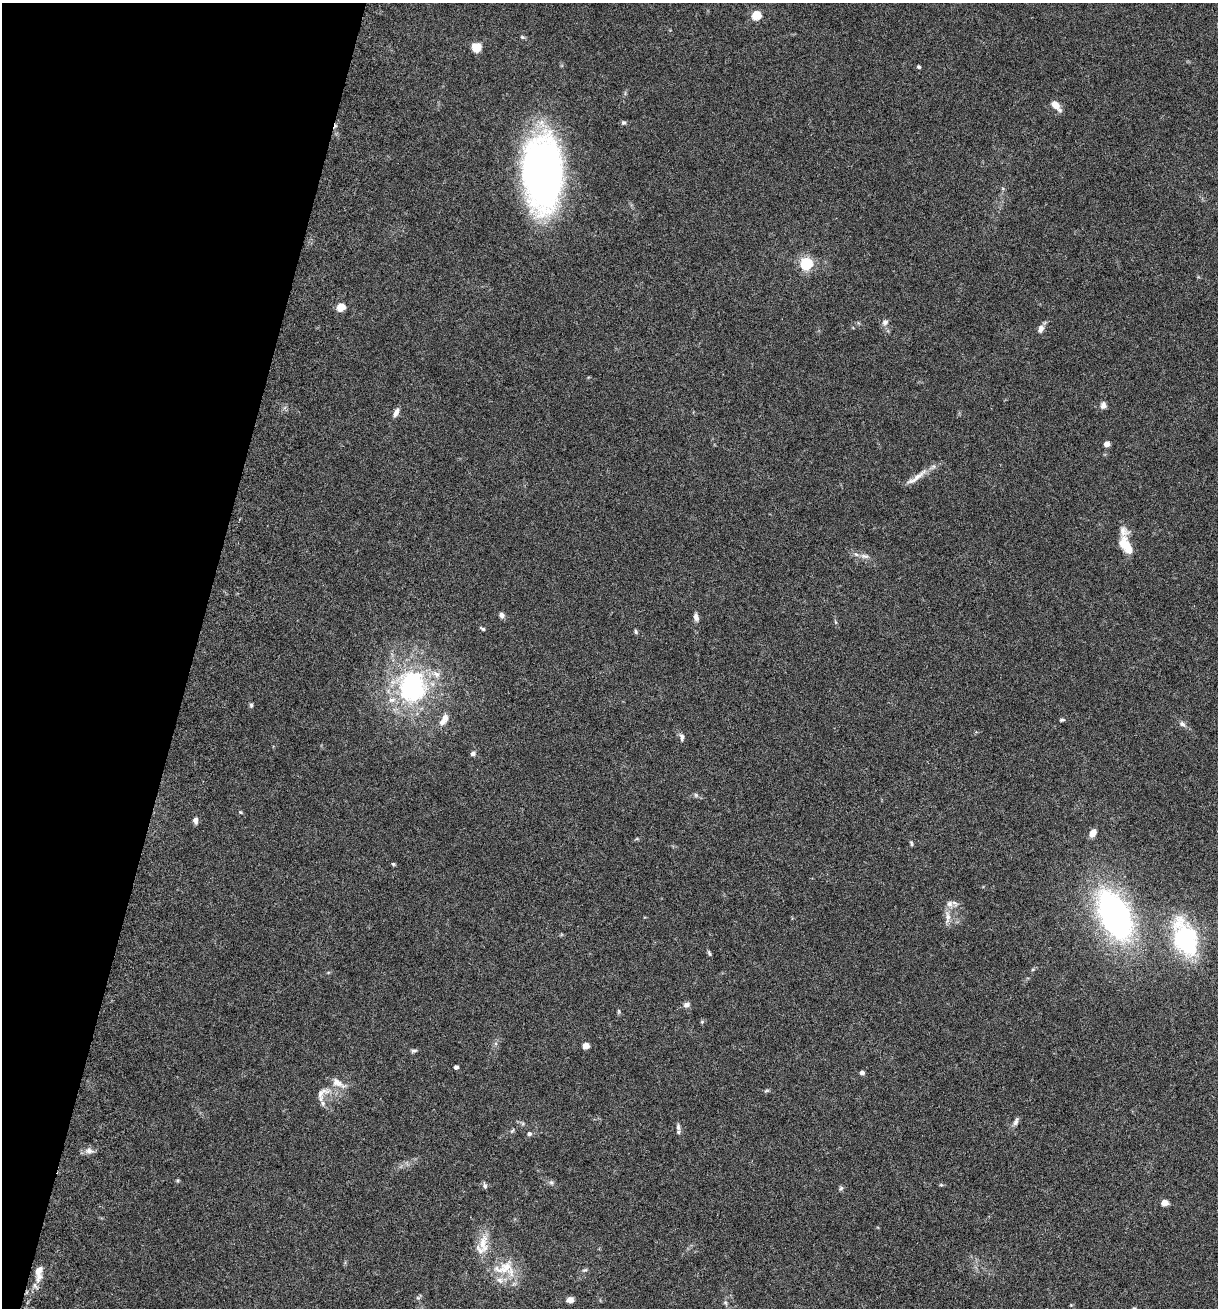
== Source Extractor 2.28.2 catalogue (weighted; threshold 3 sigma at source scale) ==
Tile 9 of 4 x 4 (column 1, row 3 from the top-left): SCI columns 133-1348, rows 1332-2637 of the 5307 x 5252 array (HDU 1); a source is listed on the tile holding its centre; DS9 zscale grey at full resolution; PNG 1220 x 1310 px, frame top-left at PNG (2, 3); no overlay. Shown black and unused: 16% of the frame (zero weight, under 3 of 6 exposures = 3% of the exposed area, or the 3 px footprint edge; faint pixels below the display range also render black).
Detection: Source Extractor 2.28.2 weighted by HDU 2 'WHT'; one run over the whole footprint, this tile lists its part. Background 0.0264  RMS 0.0028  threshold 0.0115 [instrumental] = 3 sigma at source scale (4.09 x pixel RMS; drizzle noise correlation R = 1.36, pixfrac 0.8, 0.05/0.05 arcsec/px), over >= 5 px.
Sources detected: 70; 1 inside a brighter object's white glare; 1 cosmic-ray / hot-pixel residue — not listed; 7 inside a brighter listed object's ellipse — not listed separately; the other 61 listed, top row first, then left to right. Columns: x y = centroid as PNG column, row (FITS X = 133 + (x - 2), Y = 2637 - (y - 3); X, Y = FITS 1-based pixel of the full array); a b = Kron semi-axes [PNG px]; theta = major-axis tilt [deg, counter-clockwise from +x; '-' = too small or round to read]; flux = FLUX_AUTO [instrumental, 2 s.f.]
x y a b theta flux
756 15 5 5 - 10
476 48 9 8 - 3.3
919 67 4 4 - 0.41
1055 105 12 6 -46 2.6
623 122 7 6 - 0.49
543 172 66 33 -89 120
806 264 6 6 - 40
341 307 5 5 - 7.5
885 322 8 7 - 1
1041 329 9 6 68 1.4
1103 405 9 7 80 0.99
396 412 11 5 68 1.3
1106 444 5 4 - 2
918 476 29 6 39 2.7
1125 544 18 13 -72 4.4
864 556 12 6 -7 1.1
501 615 7 6 - 0.91
696 617 10 6 -79 1
482 629 8 4 -31 0.43
636 632 6 4 -72 0.38
412 687 43 37 86 39
251 705 6 5 - 0.41
1062 720 6 4 9 0.45
442 722 11 7 30 1.7
1182 724 10 6 -28 0.98
682 737 10 6 -86 0.8
473 753 5 5 - 0.81
241 812 5 4 - 0.29
195 820 7 6 - 0.95
1093 833 9 6 61 1.7
911 843 7 4 -77 0.35
393 864 5 4 - 0.35
1115 915 42 22 -64 90
947 917 19 7 88 2
1187 941 38 24 -70 28
709 953 9 4 -69 0.44
1033 969 5 4 - 0.36
686 1005 8 6 22 1
619 1011 6 4 -89 0.35
586 1046 5 4 - 3.6
414 1050 10 4 1 0.5
456 1067 4 4 - 0.87
862 1073 4 4 - 1.1
321 1093 23 10 26 2.7
323 1103 8 6 -70 0.87
1016 1122 11 5 68 0.9
678 1127 11 5 -87 0.81
512 1131 7 4 57 0.37
529 1134 6 5 - 0.7
89 1151 9 8 - 1.3
551 1182 7 4 -1 0.52
485 1186 8 5 -74 0.6
841 1188 6 5 - 0.47
1164 1203 5 4 - 4.3
483 1243 28 12 -88 4.9
506 1267 24 15 45 6.2
585 1270 7 4 13 0.42
38 1273 23 9 86 2.7
570 1300 8 6 14 1.3
726 1303 6 4 -70 0.43
1134 1308 4 4 - 0.31
Isophote crosses this tile's border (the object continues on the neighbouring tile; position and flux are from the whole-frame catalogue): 1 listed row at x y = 1134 1308